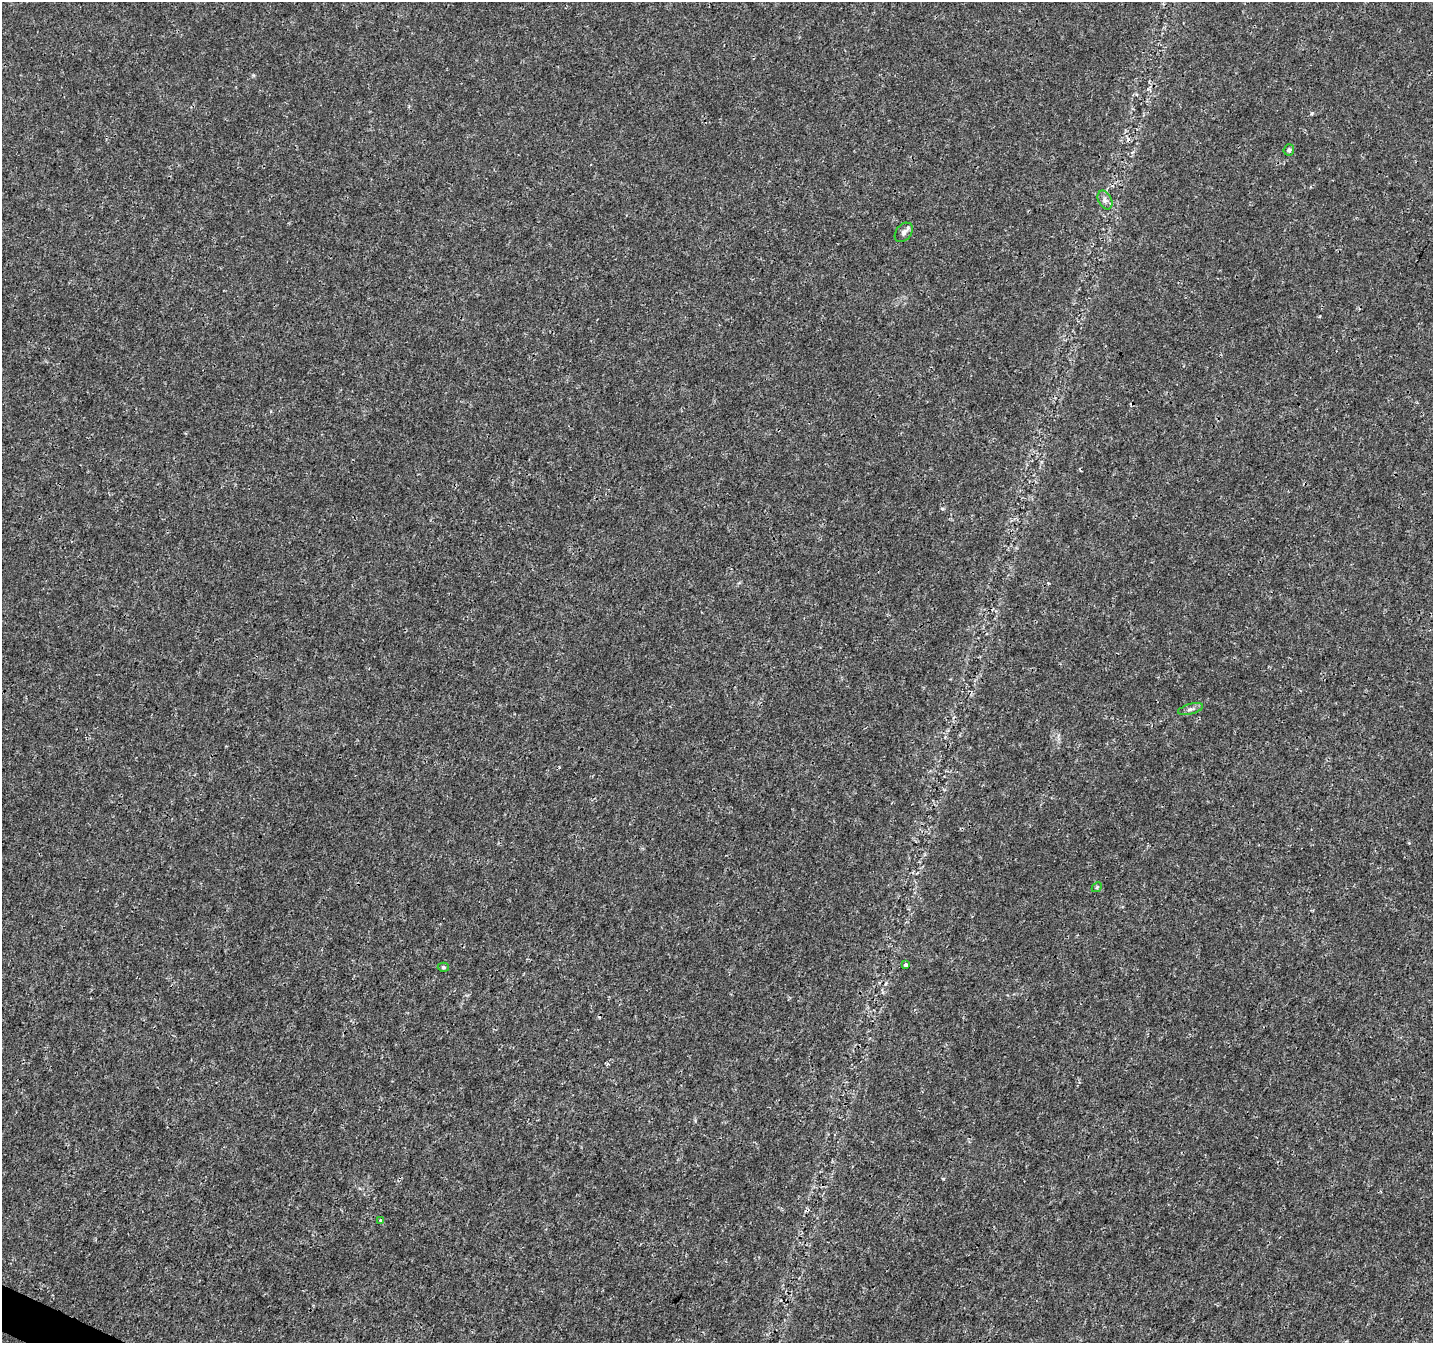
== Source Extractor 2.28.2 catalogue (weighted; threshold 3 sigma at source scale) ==
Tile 7 of 4 x 4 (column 3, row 2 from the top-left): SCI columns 2863-4293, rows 2885-4225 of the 5732 x 5835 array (HDU 1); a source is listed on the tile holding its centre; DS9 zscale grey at full resolution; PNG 1435 x 1345 px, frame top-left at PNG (2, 2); each listed source drawn as its Kron ellipse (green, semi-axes under 4 px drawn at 4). Shown black and unused: <1% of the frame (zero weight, under 3 of 4 exposures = <1% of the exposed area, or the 3 px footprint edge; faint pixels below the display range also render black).
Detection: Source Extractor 2.28.2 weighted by HDU 2 'WHT'; one run over the whole footprint, this tile lists its part. Background 0.001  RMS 9.2e-04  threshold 0.00415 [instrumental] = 3 sigma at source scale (4.5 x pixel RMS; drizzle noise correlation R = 1.50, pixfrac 1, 0.0396/0.0396 arcsec/px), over >= 5 px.
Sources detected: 9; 1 cosmic-ray / hot-pixel residue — neither listed nor drawn; the other 8 listed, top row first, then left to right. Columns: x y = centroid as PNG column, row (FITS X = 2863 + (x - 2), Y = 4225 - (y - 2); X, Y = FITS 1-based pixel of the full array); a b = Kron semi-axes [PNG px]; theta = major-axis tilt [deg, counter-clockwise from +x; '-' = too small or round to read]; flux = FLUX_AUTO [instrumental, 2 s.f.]
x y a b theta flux
1289 150 5 5 - 0.22
1105 200 10 6 -64 0.37
904 232 11 7 52 0.38
1190 709 13 5 15 0.31
1097 887 5 4 - 0.13
906 965 4 3 - 0.3
443 967 6 4 2 0.14
380 1220 2 2 - 0.066